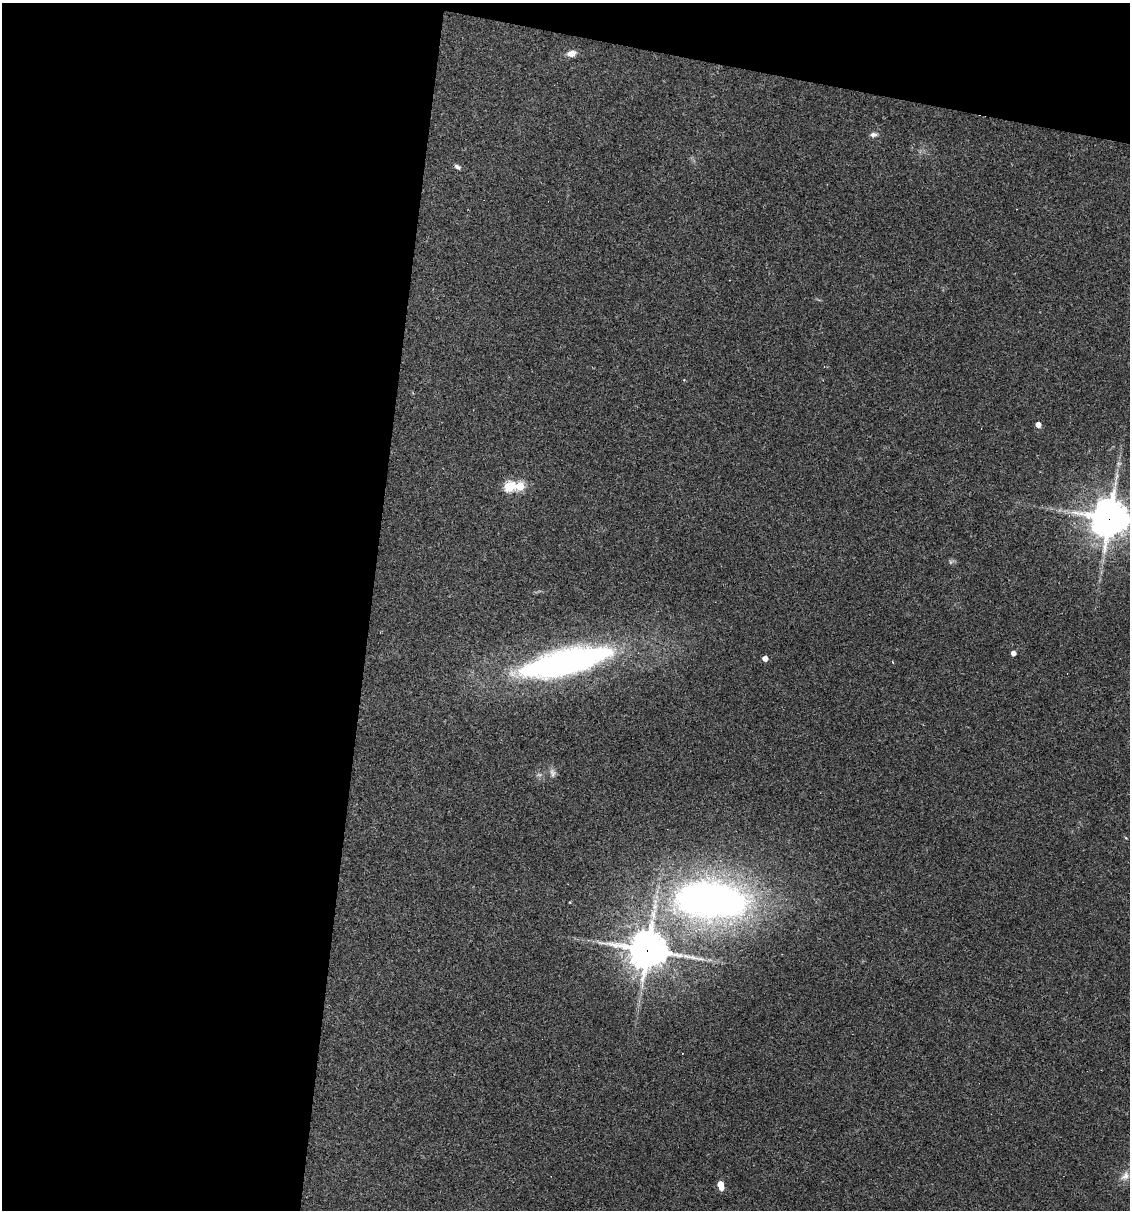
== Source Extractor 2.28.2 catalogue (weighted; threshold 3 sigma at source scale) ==
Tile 1 of 4 x 4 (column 1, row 1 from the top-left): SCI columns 231-1358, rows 3624-4831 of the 4853 x 4831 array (HDU 1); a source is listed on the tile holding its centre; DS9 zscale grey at full resolution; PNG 1132 x 1212 px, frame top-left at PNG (2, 3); no overlay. Shown black and unused: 37% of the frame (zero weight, under 3 of 4 exposures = <1% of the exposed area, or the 3 px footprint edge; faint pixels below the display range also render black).
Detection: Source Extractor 2.28.2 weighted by HDU 2 'WHT'; one run over the whole footprint, this tile lists its part. Background 0.149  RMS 0.0066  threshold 0.0296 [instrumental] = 3 sigma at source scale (4.5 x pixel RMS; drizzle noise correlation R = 1.50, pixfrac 1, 0.05/0.05 arcsec/px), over >= 5 px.
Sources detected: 17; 1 inside a brighter object's white glare — not listed; the other 16 listed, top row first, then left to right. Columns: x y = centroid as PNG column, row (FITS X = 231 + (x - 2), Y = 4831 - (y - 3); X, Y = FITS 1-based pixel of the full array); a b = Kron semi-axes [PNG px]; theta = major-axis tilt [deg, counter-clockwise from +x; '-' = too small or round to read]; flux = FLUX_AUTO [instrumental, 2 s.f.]
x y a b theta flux
571 53 9 6 11 5
873 135 8 6 7 2.2
457 167 9 5 -34 1.6
1038 425 4 4 - 5.2
509 486 6 5 - 46
520 486 5 5 - 30
1109 518 13 12 - 1500
1013 653 4 4 - 3.1
765 658 4 4 - 4.7
566 662 83 27 13 210
552 773 12 7 -73 2.6
711 900 66 33 -5 370
648 950 13 13 - 1300
682 1053 3 2 - 0.43
1125 1176 14 9 53 4.7
721 1185 7 4 -76 12
Overlapping masked pixels (flux is a lower limit): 2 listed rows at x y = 1109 518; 648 950
Isophote crosses this tile's border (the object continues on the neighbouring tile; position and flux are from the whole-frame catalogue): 1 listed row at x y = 1109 518